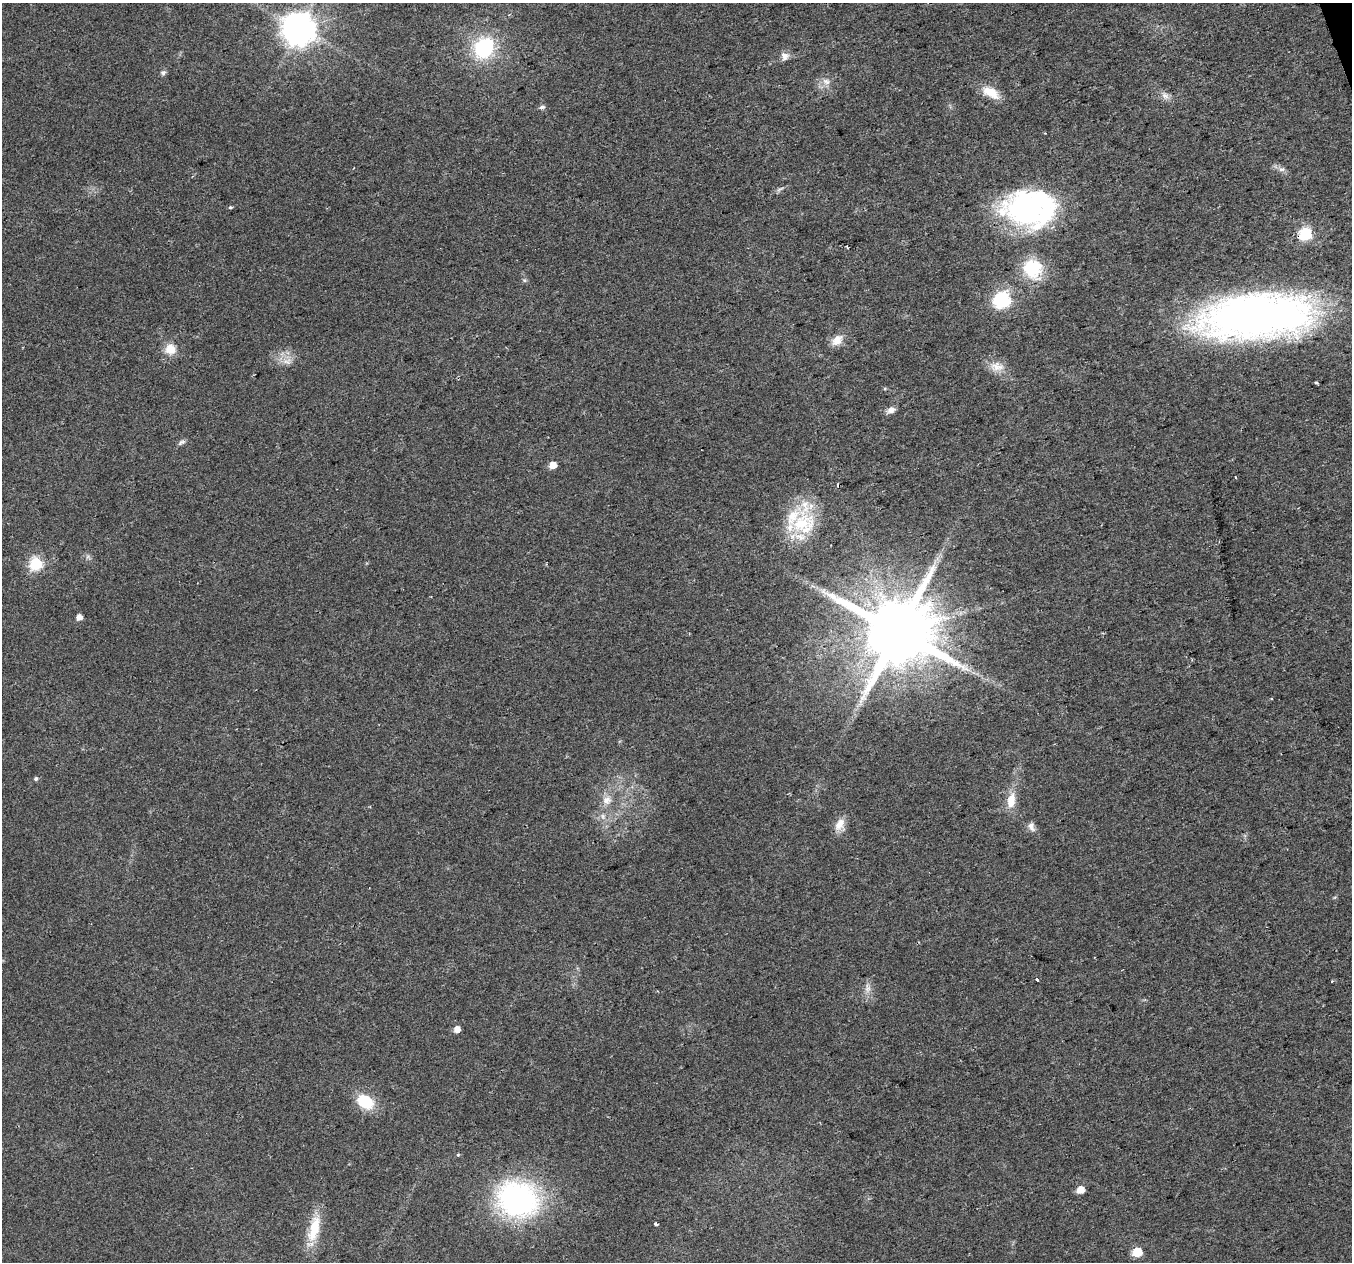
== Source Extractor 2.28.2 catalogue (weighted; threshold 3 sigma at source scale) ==
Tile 10 of 4 x 4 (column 2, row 3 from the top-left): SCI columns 1351-2700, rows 1380-2639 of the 5401 x 5226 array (HDU 1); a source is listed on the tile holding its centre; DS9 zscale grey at full resolution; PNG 1354 x 1264 px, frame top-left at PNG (2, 3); no overlay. Shown black and unused: <1% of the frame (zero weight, under 2 of 3 exposures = <1% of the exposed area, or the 3 px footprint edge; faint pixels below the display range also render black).
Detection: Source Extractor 2.28.2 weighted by HDU 2 'WHT'; one run over the whole footprint, this tile lists its part. Background 0.041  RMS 0.0055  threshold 0.0249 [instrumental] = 3 sigma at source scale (4.5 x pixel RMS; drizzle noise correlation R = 1.50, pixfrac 1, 0.0396/0.0396 arcsec/px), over >= 5 px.
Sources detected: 55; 3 cosmic-ray / hot-pixel residue — not listed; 4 inside a brighter listed object's ellipse — not listed separately; the other 48 listed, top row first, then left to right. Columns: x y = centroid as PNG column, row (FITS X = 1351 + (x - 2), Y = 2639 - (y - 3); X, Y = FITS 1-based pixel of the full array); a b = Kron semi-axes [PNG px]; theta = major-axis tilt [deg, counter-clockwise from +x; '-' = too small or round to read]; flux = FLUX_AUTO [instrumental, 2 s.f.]
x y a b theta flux
299 29 10 10 - 1000
484 48 16 13 64 52
785 56 11 10 - 3.3
163 73 8 6 2 1.4
826 81 12 7 -31 3.1
991 93 24 11 -29 9.6
1165 96 12 8 -44 3.2
542 107 7 5 11 1.6
1045 133 3 3 - 0.47
1281 169 10 6 -16 2.2
780 189 12 3 24 1.5
230 207 5 4 - 0.76
1029 209 57 44 5 110
1306 234 6 6 - 69
847 247 3 2 - 0.65
1032 268 23 21 -61 27
524 280 6 4 -44 0.91
1002 300 7 7 - 130
1257 316 102 38 4 400
837 340 17 11 47 5.8
170 349 14 13 - 8.2
287 361 14 8 -6 4.2
997 366 21 13 -7 7
1316 383 4 3 - 1.2
891 410 11 7 28 3
182 442 11 5 31 1.6
553 465 5 5 - 7.2
1236 478 3 3 - 1.4
802 523 40 25 20 33
36 564 6 6 - 73
79 617 5 5 - 3.8
898 632 19 17 7 7000
36 779 5 5 - 1.1
607 800 14 12 41 5.9
1011 801 23 11 81 8.6
603 816 8 6 -70 2
840 825 17 12 69 6.1
1031 826 13 8 -66 2.9
1037 979 4 3 - 2.4
868 988 13 8 -88 3.7
457 1029 5 5 - 4.8
365 1101 19 13 -34 20
458 1155 4 4 - 0.59
1080 1190 6 5 - 7.8
517 1199 38 32 -23 140
656 1224 4 3 - 5.9
314 1229 38 13 76 16
1137 1252 6 6 - 18